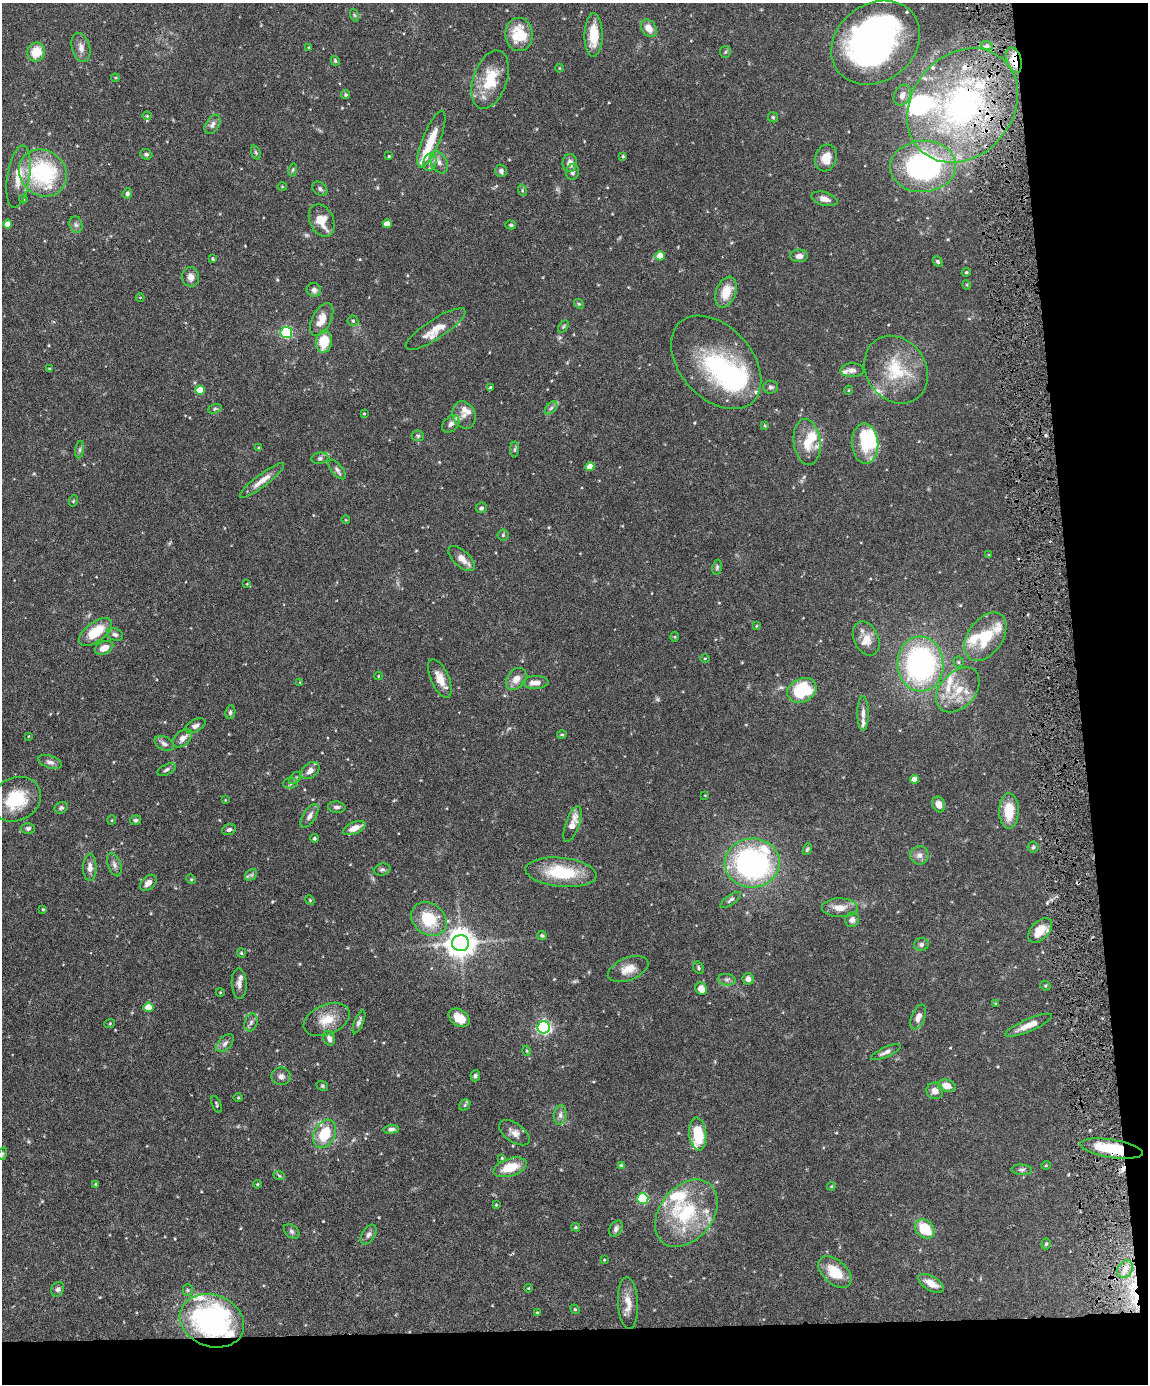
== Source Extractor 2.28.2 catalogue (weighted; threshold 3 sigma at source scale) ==
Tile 12 of 4 x 3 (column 4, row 3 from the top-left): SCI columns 3441-4586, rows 239-1620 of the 4588 x 4517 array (HDU 1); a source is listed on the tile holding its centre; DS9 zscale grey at full resolution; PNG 1150 x 1386 px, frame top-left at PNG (2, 3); each listed source drawn as its Kron ellipse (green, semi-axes under 4 px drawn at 4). Shown black and unused: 10% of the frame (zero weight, under 4 of 8 exposures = <1% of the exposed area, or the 3 px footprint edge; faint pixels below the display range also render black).
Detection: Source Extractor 2.28.2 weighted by HDU 2 'WHT'; one run over the whole footprint, this tile lists its part. Background 0.0858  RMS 0.003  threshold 0.0122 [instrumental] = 3 sigma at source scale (4.09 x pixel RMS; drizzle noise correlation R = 1.36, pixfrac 0.8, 0.05/0.05 arcsec/px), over >= 5 px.
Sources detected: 261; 2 too faint to see at this stretch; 4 inside a brighter object's white glare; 3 cosmic-ray / hot-pixel residue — neither listed nor drawn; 23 inside a brighter listed object's ellipse — not listed separately; the other 229 listed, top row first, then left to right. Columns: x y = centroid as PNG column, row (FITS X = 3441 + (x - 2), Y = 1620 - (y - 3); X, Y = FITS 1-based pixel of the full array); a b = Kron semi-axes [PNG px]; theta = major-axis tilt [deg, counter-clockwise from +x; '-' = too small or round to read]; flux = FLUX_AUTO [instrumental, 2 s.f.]
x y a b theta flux
354 15 7 4 -71 0.4
649 28 9 7 -54 2.8
519 34 16 14 -89 8.5
594 35 22 9 89 7.1
876 43 47 38 37 110
987 46 6 4 -19 0.64
309 47 4 3 - 0.27
81 48 15 9 -75 1.8
36 52 9 8 - 5.6
725 52 6 5 - 0.43
1014 60 13 7 -75 5.6
335 61 5 4 - 0.43
559 68 4 3 - 0.2
115 78 4 4 - 0.27
490 80 30 17 71 9.5
346 95 4 4 - 0.4
902 95 11 8 63 1.9
962 105 61 50 50 74
147 116 4 4 - 0.28
773 117 5 5 - 0.4
212 124 11 6 58 1.1
431 139 30 8 68 5.5
256 152 7 4 -70 0.46
146 154 6 5 - 0.54
389 156 4 4 - 0.3
623 156 4 3 - 0.27
826 158 13 10 73 3.7
430 162 9 6 73 1.2
439 162 12 8 -61 1.6
570 163 9 7 88 1.8
923 166 33 25 3 53
293 170 7 3 81 0.34
501 171 6 5 - 0.79
572 172 8 6 79 0.79
43 173 25 22 -38 29
19 177 31 11 81 5.8
282 187 5 3 - 0.23
320 189 8 6 -39 0.68
522 190 6 3 -73 0.33
127 194 5 4 - 0.61
23 199 4 3 - 0.3
824 199 13 6 -15 1.6
322 221 17 12 -66 4.5
7 224 4 4 - 3.1
387 224 4 4 - 3
76 225 8 6 -74 0.82
511 225 5 4 - 0.39
660 256 5 4 - 3.6
799 256 9 6 4 1.3
213 259 3 3 - 0.33
938 261 5 4 - 0.47
966 272 5 3 - 0.34
191 277 10 8 -81 1.7
967 285 5 3 - 0.24
314 290 7 6 - 1.1
726 292 16 10 69 5.3
140 297 4 3 - 0.18
579 304 5 4 - 0.32
322 319 18 9 63 3.7
353 321 5 5 - 0.39
563 327 7 4 59 0.41
436 329 35 9 33 4.8
286 333 6 5 - 32
324 342 11 8 82 7.3
716 362 54 36 -48 30
49 369 4 3 - 0.26
852 370 11 7 0 1.2
896 370 36 29 -55 13
491 387 4 4 - 0.4
771 387 7 6 - 0.73
200 390 5 4 - 5.7
849 390 4 3 - 0.2
551 408 7 4 45 0.68
215 409 7 4 20 0.45
364 414 3 3 - 0.23
464 415 14 11 -69 2.3
451 424 10 7 46 1.3
765 426 4 3 - 0.28
418 436 6 5 - 0.47
807 442 23 13 -83 5.7
865 444 20 13 -86 7.6
259 448 3 3 - 0.31
515 449 8 4 89 0.44
80 450 9 4 81 0.56
320 458 8 5 9 0.67
590 467 4 4 - 3
337 469 12 5 -50 0.89
262 480 27 6 37 2.9
73 501 5 3 - 0.24
481 508 5 5 - 0.55
346 520 4 3 - 0.19
503 535 5 5 - 0.4
989 555 4 3 - 0.31
462 559 16 8 -43 2.4
717 567 7 4 80 0.46
247 584 4 3 - 0.21
756 626 4 3 - 0.25
96 632 19 9 37 7.6
115 634 8 6 -19 0.71
675 637 5 3 - 0.27
985 637 27 17 55 10
866 638 18 12 -64 3.4
104 648 10 6 25 2.6
705 658 4 3 - 0.21
958 662 5 5 - 0.44
920 664 27 23 -86 61
378 676 4 2 - 0.17
440 678 21 9 -66 3.2
516 679 12 9 51 2.3
300 682 4 4 - 0.19
535 683 13 6 2 2
802 690 15 11 26 16
958 690 26 17 47 7.8
230 712 7 5 80 0.65
863 713 17 5 89 1.5
195 726 11 6 28 1
562 735 5 3 - 0.27
29 736 4 2 - 0.19
182 738 11 7 42 1.7
164 743 10 6 -28 1
50 762 12 6 -20 1.1
166 770 10 5 27 0.67
310 771 10 7 39 1.5
295 778 7 4 45 0.45
914 779 4 4 - 2.5
290 783 7 5 6 0.57
705 795 3 2 - 0.17
16 799 26 21 28 11
225 800 4 2 - 0.18
939 804 8 6 -67 2.2
337 807 9 5 -3 0.78
61 808 7 5 25 0.53
1009 811 18 9 88 6.6
310 816 13 6 59 1.4
112 820 5 3 - 0.21
135 820 5 5 - 0.47
572 824 19 6 70 3.9
28 828 7 5 1 0.56
354 828 12 6 22 2.5
229 830 7 5 21 0.71
314 838 4 4 - 0.44
1033 847 5 5 - 0.45
807 849 6 4 67 0.52
919 855 9 9 - 1.4
752 863 27 24 4 65
114 865 12 6 -71 1.1
90 867 13 6 89 1.7
382 870 8 6 15 0.64
561 872 36 14 -6 13
251 875 6 5 - 0.55
191 879 5 4 - 0.27
148 883 10 6 42 1.7
310 900 5 4 - 0.28
731 900 12 4 35 0.71
840 908 18 9 -1 2.8
43 909 3 3 - 0.28
429 919 19 15 -39 9.7
852 920 7 7 - 1.1
1040 930 15 9 46 4.8
542 936 5 4 - 0.42
460 943 8 8 - 370
921 944 7 6 - 0.78
241 953 5 4 - 0.29
699 968 6 5 - 0.47
628 969 21 11 22 3.3
748 979 6 5 - 1.3
727 980 9 5 -5 0.83
239 984 15 7 -87 1.6
1045 986 5 4 - 0.36
701 989 6 5 - 2.8
220 992 4 3 - 0.2
995 1003 4 3 - 0.21
148 1007 5 4 - 5
918 1017 13 6 67 1.7
459 1018 11 8 -35 4.3
327 1020 24 15 23 5.2
251 1022 9 6 73 0.87
359 1022 12 4 67 0.89
110 1023 5 3 - 0.24
1029 1025 25 6 23 3.3
544 1027 6 6 - 61
329 1038 7 5 -69 1
225 1043 11 6 45 1.1
527 1051 5 3 - 0.26
886 1052 16 5 25 1.2
281 1076 9 9 - 1.3
475 1076 5 5 - 0.53
322 1086 6 4 -22 0.37
947 1086 9 6 -13 2.7
935 1091 8 8 - 1.9
238 1098 5 3 - 0.23
217 1104 9 4 -68 0.4
465 1105 6 5 - 0.4
560 1115 10 6 81 1
391 1129 8 4 7 0.82
514 1133 17 9 -35 2
325 1134 15 10 62 8.6
698 1134 16 8 -84 8.8
1111 1149 32 9 -9 11
2 1154 6 4 71 0.34
502 1158 4 4 - 0.28
621 1165 3 3 - 0.26
1046 1165 5 3 - 0.22
510 1167 17 9 17 6.3
1022 1170 10 5 -3 0.71
279 1175 6 3 -21 0.39
96 1184 3 3 - 0.29
257 1184 4 4 - 0.27
831 1186 4 4 - 0.25
643 1198 6 5 - 23
496 1205 3 3 - 0.22
686 1213 37 26 51 19
576 1227 4 3 - 0.31
616 1229 8 6 60 0.9
925 1229 11 8 -42 8.3
292 1231 9 6 -40 0.69
369 1235 11 6 57 0.99
1046 1244 6 4 72 0.43
604 1260 4 2 - 0.19
1125 1269 9 7 57 1.6
835 1272 19 12 -41 6.5
931 1283 14 7 -30 3.1
528 1288 4 4 - 0.25
58 1289 7 6 - 0.8
188 1290 5 5 - 0.43
628 1303 26 10 -87 3.4
575 1309 5 4 - 0.34
537 1313 4 4 - 0.32
212 1321 33 25 -21 64
Overlapping masked pixels (flux is a lower limit): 4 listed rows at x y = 1014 60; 962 105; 1111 1149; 212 1321